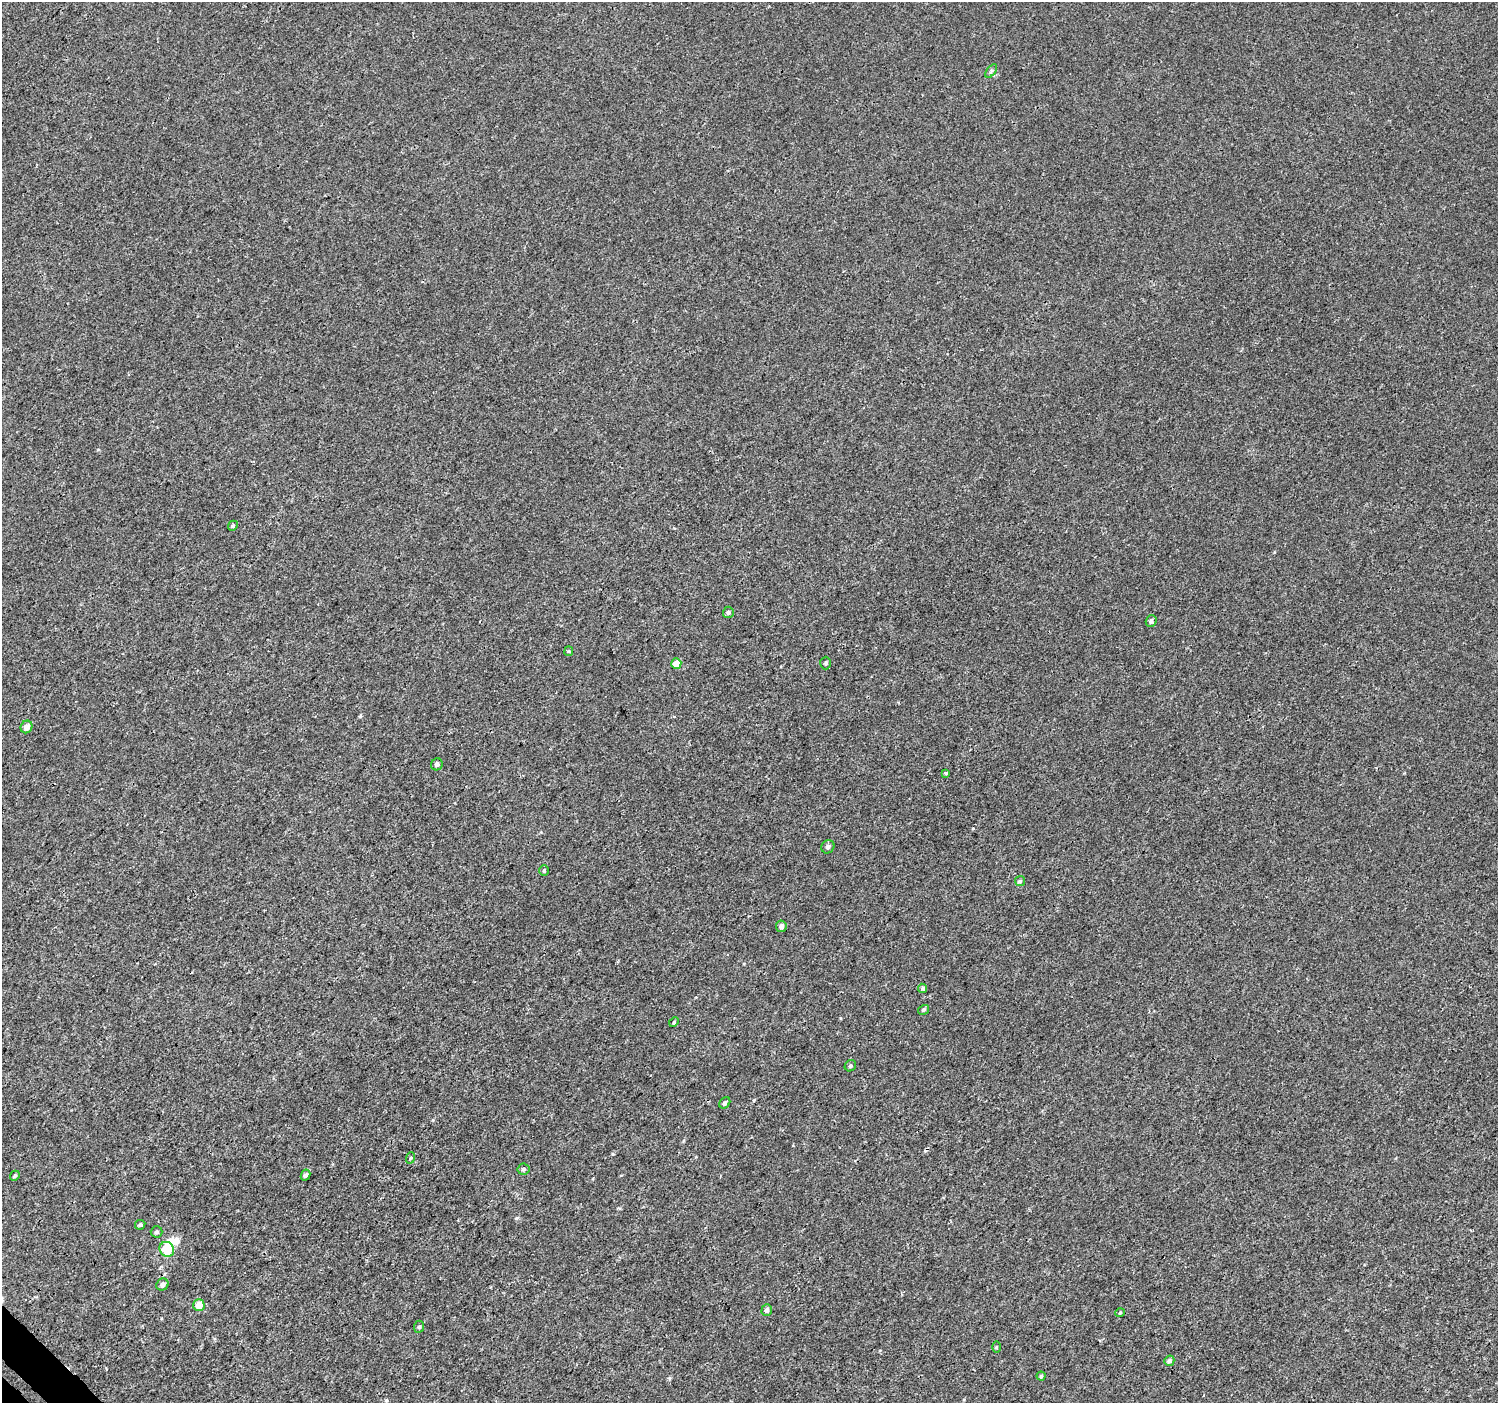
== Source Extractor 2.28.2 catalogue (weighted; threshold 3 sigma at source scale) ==
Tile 7 of 4 x 4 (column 3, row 2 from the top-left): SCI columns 3031-4526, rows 2993-4393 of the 6066 x 6047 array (HDU 1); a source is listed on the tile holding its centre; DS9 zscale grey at full resolution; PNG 1500 x 1405 px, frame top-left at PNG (2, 2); each listed source drawn as its Kron ellipse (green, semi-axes under 4 px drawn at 4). Shown black and unused: <1% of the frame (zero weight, under 3 of 4 exposures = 4% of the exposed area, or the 3 px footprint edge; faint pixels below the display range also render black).
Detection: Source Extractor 2.28.2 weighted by HDU 2 'WHT'; one run over the whole footprint, this tile lists its part. Background 2.01e-04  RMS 0.0026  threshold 0.0118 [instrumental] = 3 sigma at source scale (4.5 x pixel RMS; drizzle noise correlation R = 1.50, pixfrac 1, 0.0396/0.0396 arcsec/px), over >= 5 px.
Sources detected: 37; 2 inside a brighter object's white glare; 1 cosmic-ray / hot-pixel residue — neither listed nor drawn; the other 34 listed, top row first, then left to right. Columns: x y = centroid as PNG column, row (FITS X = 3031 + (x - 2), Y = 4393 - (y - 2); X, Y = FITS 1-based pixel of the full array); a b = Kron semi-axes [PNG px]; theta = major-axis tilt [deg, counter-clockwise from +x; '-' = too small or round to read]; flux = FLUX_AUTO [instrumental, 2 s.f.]
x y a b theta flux
991 71 8 4 54 0.47
233 526 5 4 - 0.33
728 612 6 5 - 0.53
1151 621 6 5 - 0.8
569 651 5 4 - 0.29
676 663 5 5 - 3.5
826 663 6 5 - 0.55
27 727 6 5 - 1.4
437 764 6 5 - 0.67
946 773 4 3 - 0.58
828 847 7 6 - 0.84
544 871 5 4 - 0.31
1020 881 5 5 - 0.42
781 926 6 5 - 0.98
922 988 4 4 - 0.47
923 1010 6 4 32 0.4
674 1022 6 3 46 0.32
850 1066 6 5 - 0.43
725 1103 6 5 - 0.69
410 1158 6 3 70 0.28
523 1169 6 5 - 0.59
305 1175 5 4 - 0.6
15 1176 5 4 - 0.41
140 1225 5 4 - 0.43
156 1232 6 5 - 0.53
167 1249 8 7 - 7.7
162 1284 6 5 - 0.98
199 1305 6 5 - 3.7
767 1310 6 5 - 0.81
1120 1313 5 3 - 0.23
419 1327 6 5 - 0.45
996 1347 6 4 89 0.26
1169 1361 5 5 - 0.72
1041 1376 4 4 - 0.35